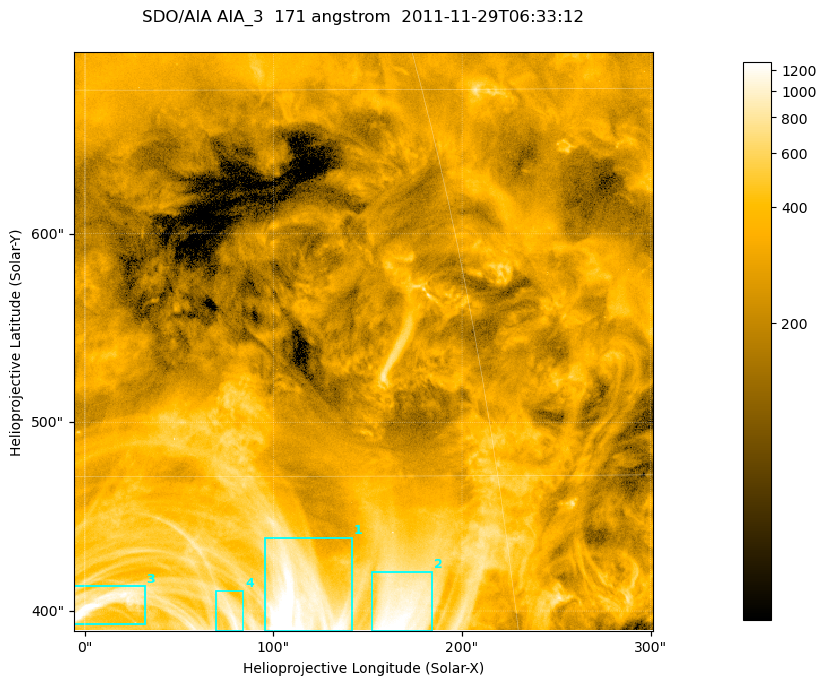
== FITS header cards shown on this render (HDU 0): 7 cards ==
TELESCOP= 'SDO/AIA '
INSTRUME= 'AIA_3   '
WAVELNTH=                  171
WAVEUNIT= 'angstrom'
DATE-OBS= '2011-11-29T06:33:12.35'
CTYPE1  = 'HPLN-TAN'
CTYPE2  = 'HPLT-TAN'

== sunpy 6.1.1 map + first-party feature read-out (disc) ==
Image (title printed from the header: SDO/AIA AIA_3  171 angstrom  2011-11-29T06:33:12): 512 x 512 px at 0.599 arcsec/px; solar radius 973 arcsec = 1622 px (partial field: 3.2% of the solar disc is inside the frame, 100% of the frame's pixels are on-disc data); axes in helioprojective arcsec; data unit not stated in the header (colour bar unlabelled)
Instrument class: DISC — disc imager (sunpy class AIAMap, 171 A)
Bright regions (active regions / flare kernels): reference = the on-disc median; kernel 5 px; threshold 5 sigma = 562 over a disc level ~270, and >= 1.15x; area >= 262 px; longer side >= 6 px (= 3.6 arcsec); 4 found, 4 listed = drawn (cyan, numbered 1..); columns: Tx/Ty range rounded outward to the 2 arcsec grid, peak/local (2 s.f.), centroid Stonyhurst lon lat
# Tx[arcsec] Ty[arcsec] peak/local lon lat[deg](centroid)
1 94..142 388..440 8.9 +7 +26
2 152..184 388..422 5.3 +11 +25
3 -6..32 392..414 5.5 +1 +26
4 68..84 388..412 4.2 +5 +25